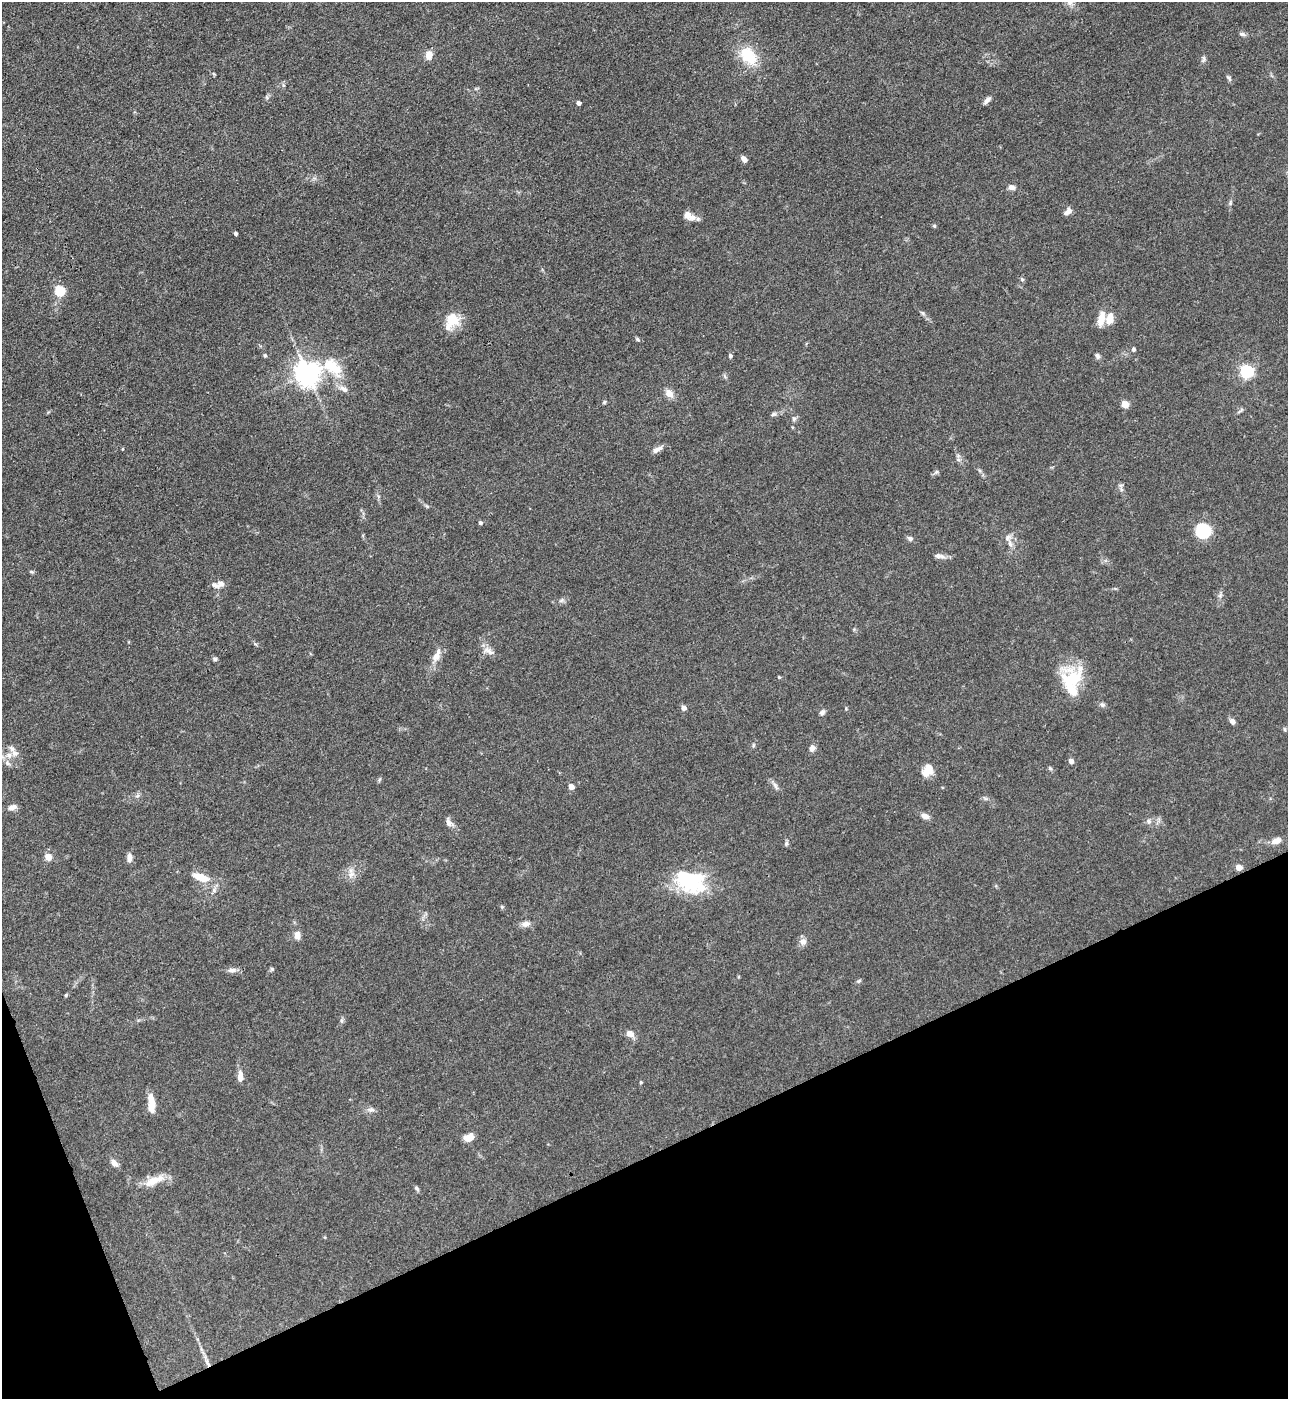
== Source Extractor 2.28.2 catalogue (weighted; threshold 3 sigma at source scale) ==
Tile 14 of 4 x 4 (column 2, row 4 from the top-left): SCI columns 1572-2857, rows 2-1398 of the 5581 x 5590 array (HDU 1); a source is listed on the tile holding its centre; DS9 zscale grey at full resolution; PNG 1290 x 1401 px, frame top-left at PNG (2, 2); no overlay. Shown black and unused: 19% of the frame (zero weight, under 3 of 4 exposures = <1% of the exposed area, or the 3 px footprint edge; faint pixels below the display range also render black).
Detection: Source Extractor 2.28.2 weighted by HDU 2 'WHT'; one run over the whole footprint, this tile lists its part. Background 0.0534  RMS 0.0055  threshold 0.0246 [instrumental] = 3 sigma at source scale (4.5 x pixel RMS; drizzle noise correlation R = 1.50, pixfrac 1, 0.05/0.05 arcsec/px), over >= 5 px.
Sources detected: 107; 2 inside a brighter object's white glare — not listed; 6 inside a brighter listed object's ellipse — not listed separately; the other 99 listed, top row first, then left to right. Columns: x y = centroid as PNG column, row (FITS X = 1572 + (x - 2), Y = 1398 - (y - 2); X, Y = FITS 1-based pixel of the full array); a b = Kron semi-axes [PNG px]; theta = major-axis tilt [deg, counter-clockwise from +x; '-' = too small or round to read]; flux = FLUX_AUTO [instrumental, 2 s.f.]
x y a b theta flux
1242 34 8 5 -21 1.5
429 55 9 7 80 5.4
748 56 28 18 -47 17
1203 59 11 4 86 1.3
1229 78 10 4 -54 1.1
987 100 12 5 44 2.1
578 103 4 4 - 2.7
744 159 7 5 -53 2.6
1011 187 7 6 - 2.7
1230 203 7 5 78 0.98
1068 211 10 6 47 2.5
689 215 14 8 -30 5.6
934 226 5 4 - 0.74
236 234 4 3 - 1.3
1022 279 6 5 - 0.9
59 291 5 5 - 38
922 313 8 5 -46 1.1
1101 319 17 7 77 6.6
1110 319 10 7 76 8
453 320 19 17 -10 11
638 339 7 4 -42 0.94
1133 349 5 5 - 1.1
265 355 5 4 - 0.73
730 356 6 4 -86 1.2
1097 356 8 6 -72 1.4
1247 371 6 5 - 100
307 374 12 8 14 580
344 389 14 7 -31 3.2
669 393 11 9 -43 4.2
604 402 5 4 - 0.7
1125 404 5 4 - 14
1240 410 13 3 38 1.1
774 414 7 5 17 1.2
794 419 7 5 69 1.2
657 449 14 6 28 2.7
936 472 6 5 - 1.1
1121 489 7 4 -72 1.1
480 523 4 4 - 1.3
1204 529 15 11 -41 22
910 539 6 5 - 1.9
1010 544 12 6 -70 2.9
940 556 16 6 -12 2.5
32 572 7 4 -7 0.78
221 584 9 7 -24 2.4
1220 595 8 4 46 1.2
561 600 8 5 21 1.4
488 651 18 9 -22 3.6
436 656 19 9 63 5.4
215 659 6 6 - 1.2
779 677 5 3 - 0.5
1075 678 32 24 72 22
1102 705 8 6 -16 1.3
683 708 5 4 - 3.3
846 709 5 3 - 0.52
822 713 8 6 44 1.5
1232 721 7 6 - 2.3
1285 729 6 3 -82 0.73
753 745 6 4 89 0.75
812 748 8 6 80 2.3
9 755 9 8 - 3.3
1071 761 5 4 - 2.5
1050 768 6 5 - 0.88
927 770 14 10 55 7.5
379 779 8 3 71 0.71
775 786 13 4 -60 1.7
571 787 4 4 - 5.9
137 796 7 4 18 1
13 807 11 7 16 2.7
925 816 9 6 -22 3.2
1149 821 8 6 -73 1.6
449 823 14 8 -48 2.9
1276 841 11 7 20 4.1
786 844 7 5 75 1.1
48 857 5 4 - 9.6
129 857 10 6 -87 2.8
1239 867 4 4 - 7
351 874 11 8 12 3.4
201 877 23 9 -20 9.5
690 881 36 25 -10 38
214 890 6 6 - 1.6
502 907 5 4 - 0.7
526 924 11 7 7 2.9
297 935 8 6 85 3.8
803 942 10 9 - 2.7
272 969 5 5 - 0.81
232 970 12 6 5 2.5
859 981 6 5 - 0.89
66 995 5 4 - 0.68
342 1021 6 4 -71 0.92
630 1034 9 7 -30 3.9
240 1076 14 6 88 3.7
641 1082 4 4 - 0.57
151 1103 21 7 -87 7.5
371 1110 10 6 9 1.8
469 1137 11 8 19 5.4
114 1163 10 6 -42 3.3
155 1180 28 11 22 8.6
417 1188 8 5 -46 1.1
207 1363 15 5 -63 3
Overlapping masked pixels (flux is a lower limit): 1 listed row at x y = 207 1363